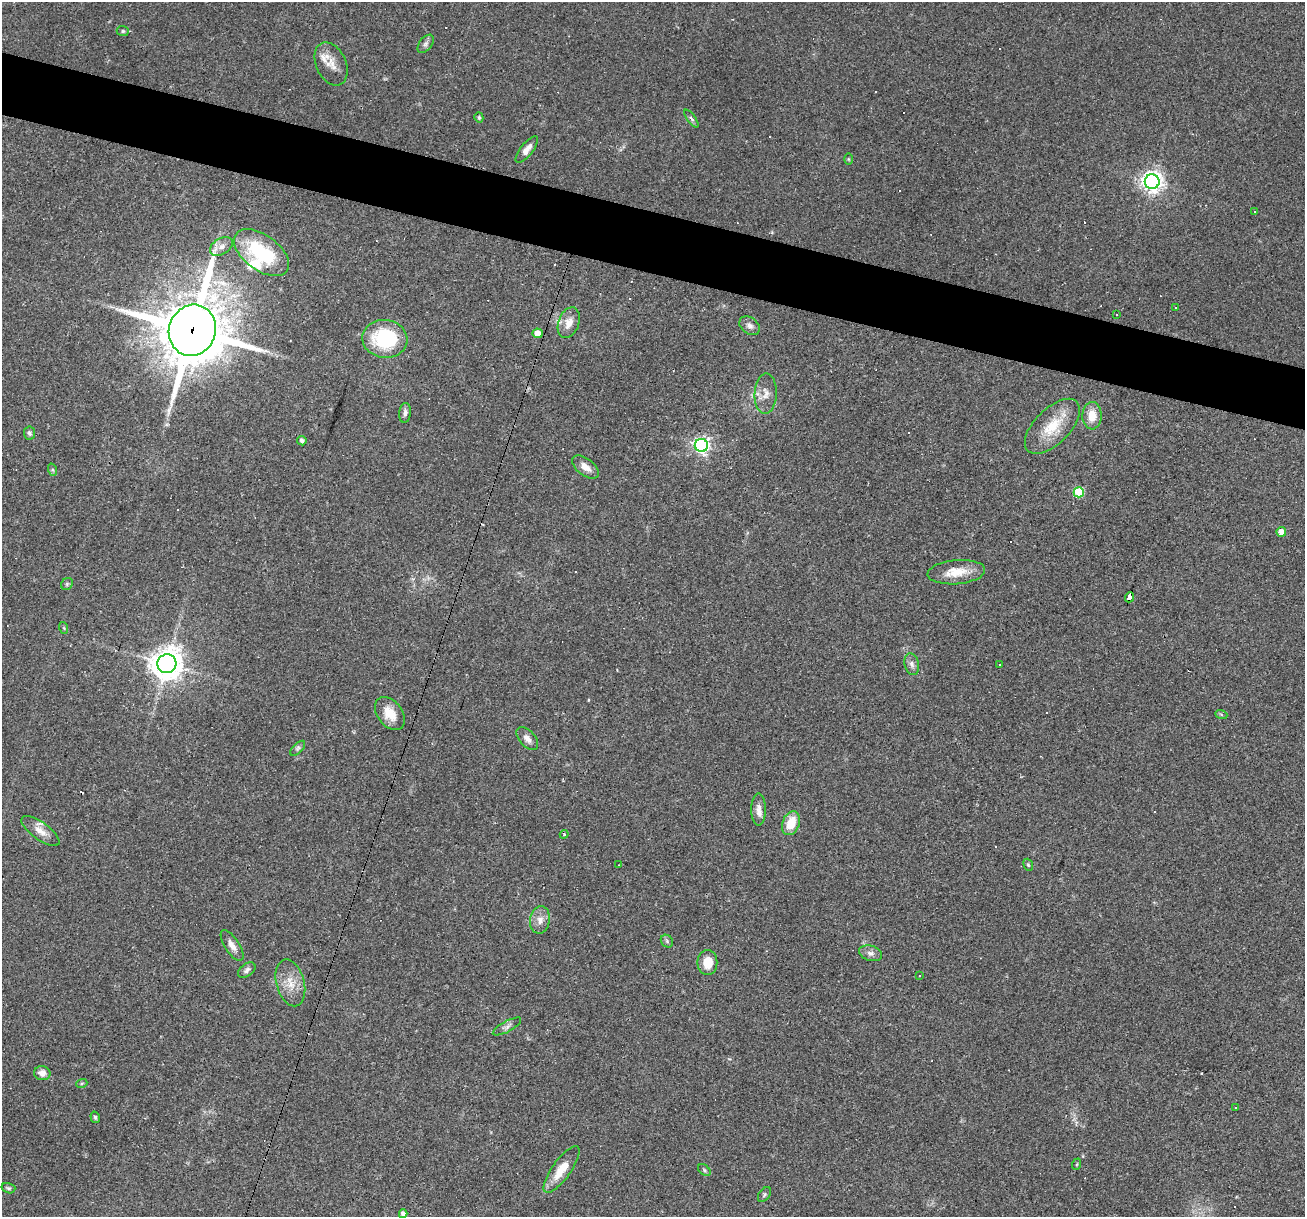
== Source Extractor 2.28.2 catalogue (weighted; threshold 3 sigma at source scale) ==
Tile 11 of 4 x 4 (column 3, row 3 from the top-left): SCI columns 2608-3910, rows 1466-2680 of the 5214 x 5234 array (HDU 1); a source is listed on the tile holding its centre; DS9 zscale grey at full resolution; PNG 1307 x 1219 px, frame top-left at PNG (2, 2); each listed source drawn as its Kron ellipse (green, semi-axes under 4 px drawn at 4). Shown black and unused: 5% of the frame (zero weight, under 2 of 3 exposures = <1% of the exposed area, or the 3 px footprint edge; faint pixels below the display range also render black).
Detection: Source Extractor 2.28.2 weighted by HDU 2 'WHT'; one run over the whole footprint, this tile lists its part. Background 0.0335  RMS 0.0061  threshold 0.0272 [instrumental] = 3 sigma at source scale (4.5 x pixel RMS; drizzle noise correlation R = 1.50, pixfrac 1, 0.05/0.05 arcsec/px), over >= 5 px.
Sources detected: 87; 19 cosmic-ray / hot-pixel residue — neither listed nor drawn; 3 inside a brighter listed object's ellipse — not listed separately; the other 65 listed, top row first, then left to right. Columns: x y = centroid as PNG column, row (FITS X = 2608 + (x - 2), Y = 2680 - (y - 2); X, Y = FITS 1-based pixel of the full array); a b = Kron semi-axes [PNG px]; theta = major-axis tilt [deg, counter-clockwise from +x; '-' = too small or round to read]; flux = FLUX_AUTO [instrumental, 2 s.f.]
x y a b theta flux
123 31 6 5 - 1
426 44 10 6 53 2.1
331 64 23 15 -65 8.3
479 117 5 4 - 0.99
691 119 10 4 -54 1.6
527 149 16 6 52 4.5
848 159 6 4 -89 0.73
1152 182 7 7 - 390
1254 212 3 3 - 0.91
221 246 12 8 32 3.7
262 253 32 17 -36 46
1176 308 3 2 - 0.47
1116 314 2 2 - 0.55
569 323 16 10 70 6.5
750 326 11 8 -39 3
192 330 26 23 70 4100
537 333 5 5 - 8.6
385 339 22 19 -6 44
766 394 20 11 87 6.3
405 413 10 6 83 2.2
1092 416 14 9 88 9
1052 426 35 17 45 20
29 433 6 5 - 1.4
302 441 5 4 - 1.9
701 445 6 6 - 170
585 467 15 8 -37 5.3
53 470 6 4 -71 0.89
1079 492 5 5 - 46
1281 532 5 4 - 5.8
956 572 29 12 5 12
67 584 6 5 - 1
1129 597 5 4 - 57
64 628 6 3 -71 0.63
167 664 9 9 - 980
912 664 11 7 -75 2.6
999 664 3 2 - 0.4
390 714 18 12 -52 11
1221 714 6 4 -20 0.82
527 739 14 8 -48 4
298 748 9 4 45 1.4
758 810 16 7 -89 4.3
791 823 12 8 70 13
40 831 22 8 -36 6
564 834 4 4 - 0.8
619 865 3 2 - 0.36
1028 865 6 4 -68 0.83
540 920 14 10 81 4.8
667 941 7 5 -49 1.2
232 945 17 7 -57 4.5
871 953 12 7 -16 2.7
707 962 12 10 90 10
247 970 10 6 37 2.2
919 976 2 2 - 0.41
290 983 24 14 -75 11
507 1026 16 5 28 2.3
42 1073 8 7 - 4
82 1083 5 3 - 0.7
1235 1108 3 2 - 0.52
95 1117 6 4 -74 0.92
1077 1164 6 3 70 0.63
561 1169 28 9 54 12
704 1170 7 4 -38 1.2
8 1188 7 5 -16 1
764 1194 8 5 54 1.2
403 1214 4 4 - 2.3
Overlapping masked pixels (flux is a lower limit): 2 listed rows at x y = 192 330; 1129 597